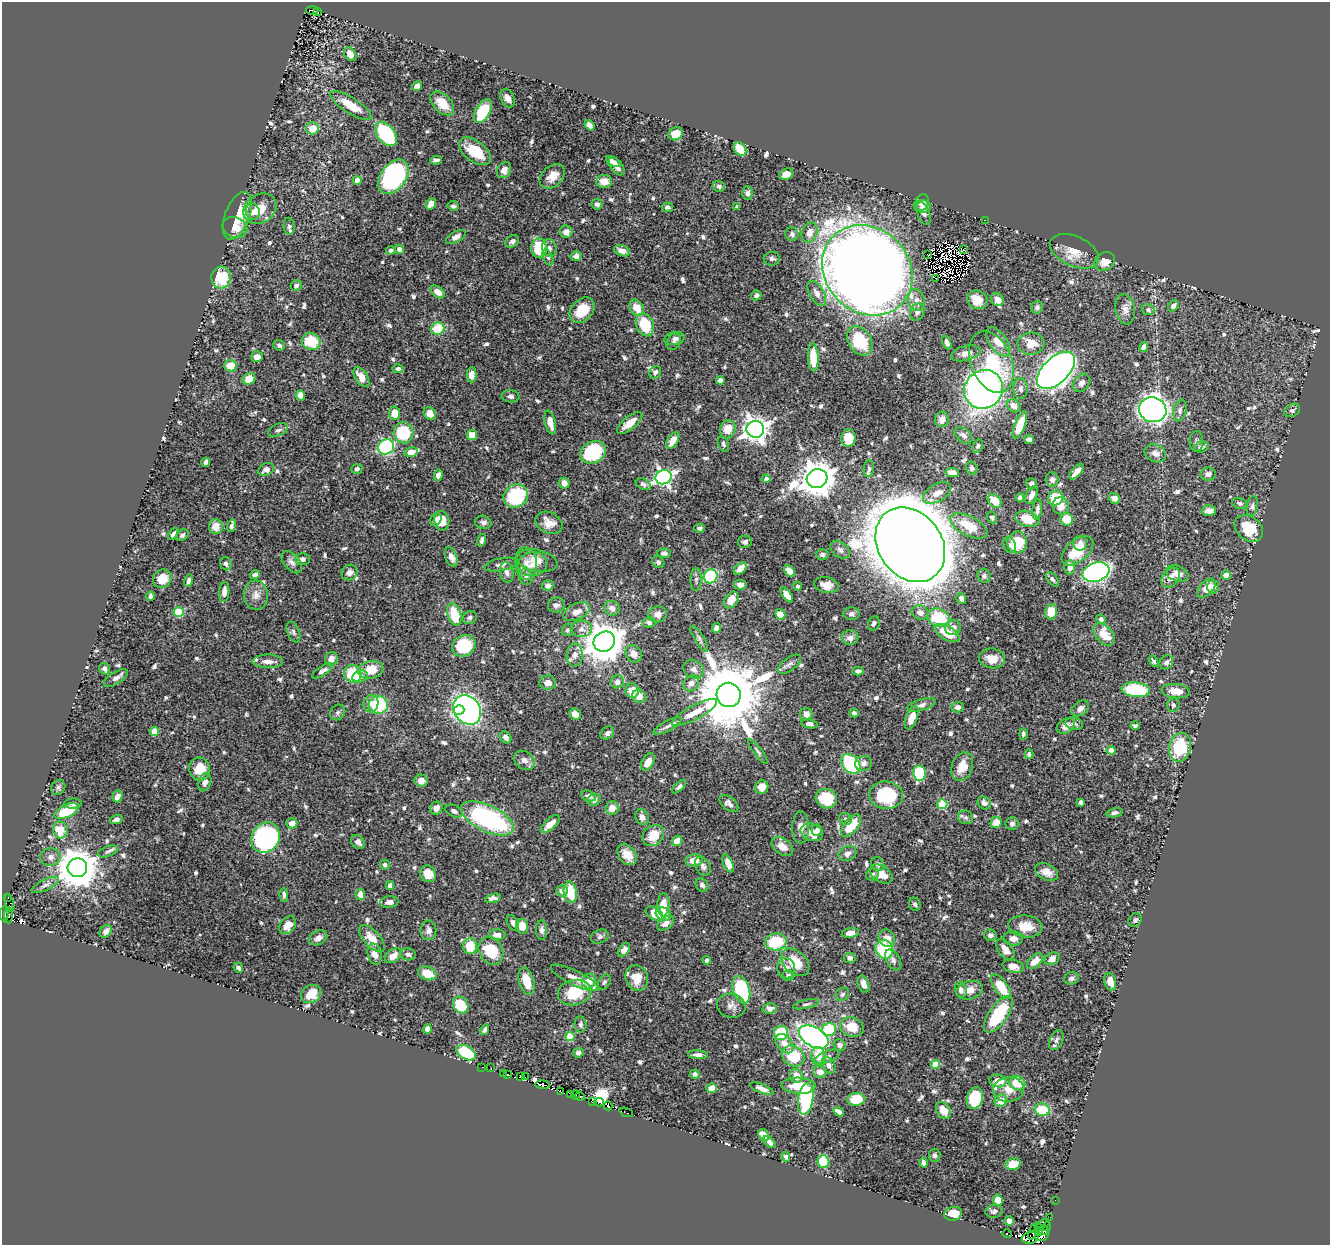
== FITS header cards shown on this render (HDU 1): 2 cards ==
NAXIS1  =                 1328
NAXIS2  =                 1243

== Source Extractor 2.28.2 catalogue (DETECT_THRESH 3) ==
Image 1328 x 1243 px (HDU 1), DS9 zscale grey, 1 PNG px = 1 image px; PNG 1332 x 1247 px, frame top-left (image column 1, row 1243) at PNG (2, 2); each listed source drawn as its Kron ellipse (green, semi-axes under 4 px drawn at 4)
Background 0.424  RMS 0.012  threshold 0.035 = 3 sigma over >= 5 px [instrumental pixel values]
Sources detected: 771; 17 with non-positive FLUX_AUTO (blend fragments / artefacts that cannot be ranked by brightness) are neither listed nor drawn; of the other 754, the 500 brightest by FLUX_AUTO listed and drawn (254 fainter detections omitted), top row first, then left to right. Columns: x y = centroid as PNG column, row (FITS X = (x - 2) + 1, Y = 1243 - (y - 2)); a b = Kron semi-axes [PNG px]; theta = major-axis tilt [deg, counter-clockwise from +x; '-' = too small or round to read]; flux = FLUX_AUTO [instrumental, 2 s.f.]
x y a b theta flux
312 10 6 3 -1 9.3
318 12 3 2 - 2
350 54 7 5 -55 7.3
417 86 5 4 - 5.9
508 98 10 6 -63 5
442 103 14 8 -45 14
351 105 24 8 -32 15
483 111 13 7 60 34
589 125 6 4 -52 3.8
312 128 6 6 - 12
386 134 14 9 -50 60
676 134 7 6 - 9.8
740 149 8 5 -53 14
475 151 18 10 -38 26
436 160 6 3 10 2.1
613 162 8 4 -33 3.5
617 166 10 6 -54 4.2
504 170 8 6 59 5.8
786 174 7 5 24 6.1
552 176 14 10 42 8.7
394 177 19 12 54 180
357 180 4 4 - 8.2
604 181 8 6 7 8.2
719 186 6 5 - 2.2
748 193 6 5 - 2.3
922 203 8 6 64 4.1
431 204 6 4 57 5.8
597 204 5 5 - 2.4
453 206 5 5 - 2.2
923 206 8 6 -5 3.4
667 207 5 4 - 2.7
737 207 4 4 - 1.9
260 209 17 14 34 13
253 211 8 7 - 4.8
924 213 12 6 -70 3.9
237 216 25 12 69 20
985 220 2 2 - 18
289 226 8 5 -84 2.4
235 228 13 10 -21 8.8
566 232 6 6 - 4.1
810 233 10 7 68 6.5
792 234 7 6 - 2.6
456 237 11 5 29 3.8
512 241 7 5 32 2.8
539 248 10 7 -87 34
549 248 9 7 -73 3.2
399 249 5 4 - 4
391 250 4 4 - 2.4
963 250 4 3 - 2.1
622 251 8 5 -19 6.2
1074 251 26 15 -24 14
927 254 2 2 - 2.5
576 256 5 5 - 4.4
548 257 8 5 -65 1.9
772 259 8 7 - 2.5
1105 261 11 8 33 9.4
867 270 48 42 -45 2100
221 278 11 10 - 25
936 278 2 2 - 2.4
296 286 6 5 - 2.3
438 292 8 5 -40 5.2
817 293 14 7 -60 4.8
756 295 5 5 - 2.3
916 300 11 8 -77 5.4
977 300 10 9 - 11
997 300 7 6 - 7.5
1173 306 6 4 54 2.4
1037 307 6 5 - 1.8
637 308 9 6 -56 11
1125 309 15 9 -80 5.5
582 310 14 10 47 19
1148 310 6 5 - 2.3
917 312 8 7 - 3
645 325 12 8 -67 27
438 328 7 6 - 24
675 339 10 6 10 3
860 341 16 11 -57 31
311 342 9 8 - 24
674 342 9 6 58 2.8
998 342 17 9 -54 10
947 343 7 4 -68 3.4
1031 344 13 11 4 12
279 345 6 5 - 2.1
1144 347 5 4 - 3.9
966 353 15 7 14 5.9
257 357 6 5 - 5.5
813 357 14 5 -88 18
991 362 32 20 -68 48
231 366 6 6 - 13
398 369 5 4 - 1.9
1056 370 23 13 44 1000
655 372 7 5 53 2.3
472 375 7 5 -89 6.4
361 377 11 6 -56 8.6
249 379 6 5 - 9.1
720 380 4 4 - 4.7
1081 383 10 7 50 3.7
984 389 20 18 41 390
1020 389 10 7 -88 3.2
300 395 5 5 - 8.5
510 396 9 6 -7 2.2
1014 406 7 6 - 5.6
1153 410 14 12 -19 510
1292 410 8 6 27 2.3
1180 411 11 6 78 2.8
394 413 7 5 85 8.9
430 413 7 5 -51 7.8
942 419 8 7 - 5.9
550 423 12 5 -76 7.9
630 423 15 6 39 10
1020 425 14 5 69 18
728 429 9 7 70 11
755 429 8 8 - 730
278 430 10 6 24 2.5
404 433 10 10 - 40
472 435 5 5 - 11
963 435 10 6 -41 3.2
848 438 9 7 -89 16
1029 439 5 4 - 3.3
673 440 9 5 58 6.4
1196 441 10 7 -90 2.2
723 444 8 5 -66 1.9
978 446 7 5 64 1.9
386 447 8 7 - 110
1201 447 7 5 14 2.7
411 452 7 5 13 8.8
593 452 13 10 27 51
1155 453 11 8 -25 5
206 462 5 4 - 2.7
869 468 8 5 86 2
972 468 7 5 -74 2.1
266 469 8 6 28 4.4
357 469 5 5 - 2.3
1076 472 9 4 48 6.5
952 473 7 4 -10 6.2
1208 474 8 6 10 3.3
438 475 5 4 - 3.4
664 477 8 7 - 260
817 478 10 9 - 1800
766 479 4 4 - 2.9
1052 479 7 6 - 3
564 483 6 5 - 5.7
643 484 8 5 -24 2.1
1031 484 6 5 - 2.2
937 493 15 8 30 8.3
1032 495 9 5 64 5.2
516 496 13 11 36 58
1020 498 4 4 - 2.2
1055 498 8 7 - 21
1114 498 6 5 - 3.9
995 501 8 6 -45 16
1240 503 7 5 -18 2
1061 506 8 8 - 8
1252 506 10 5 80 2.2
1037 509 10 4 84 2.7
1209 511 7 5 1 5.9
992 518 6 4 -65 2
1027 519 12 7 -15 17
1067 519 6 6 - 15
436 520 7 5 53 3.8
442 521 10 7 -82 13
483 522 8 6 -12 2.4
549 523 14 10 -26 8.4
216 526 7 6 - 9.8
231 526 6 3 74 2
969 526 20 9 -27 20
699 528 5 4 - 2
1249 528 15 12 -39 21
173 534 7 4 50 2.4
182 535 7 5 37 2.1
482 540 6 3 75 2.4
745 542 7 6 - 2.6
1017 542 11 10 - 30
1080 543 7 7 - 4.1
910 545 40 32 -54 5000
1009 545 8 6 -66 2.8
840 550 11 7 -39 3.3
1077 551 19 10 41 21
664 553 7 5 1 2.3
822 555 6 5 - 2.2
451 557 10 5 -68 4.9
303 559 7 6 - 2.9
537 561 20 11 -11 9.2
292 562 13 7 -50 4
658 562 7 5 -42 1.9
226 564 7 5 -67 2.2
526 564 16 11 -82 7.1
532 564 15 12 5 9.2
501 565 16 6 11 4
1070 567 7 5 -90 6.3
740 569 7 5 41 6.8
790 571 7 4 -54 7.3
349 572 8 7 - 3.7
507 572 10 7 -79 3.4
1096 572 13 9 19 240
1177 574 11 8 -19 7.4
255 575 5 4 - 3.7
1226 575 5 4 - 5.5
711 576 7 6 - 59
984 576 7 6 - 2.4
526 577 8 6 -79 2.5
1171 578 11 8 52 6.1
162 579 10 8 41 14
1052 579 8 5 -52 2.3
696 580 11 5 89 2.3
188 581 6 4 75 2.2
548 585 6 5 - 4.3
740 585 6 5 - 4
826 585 12 8 -10 8.8
798 586 4 4 - 1.8
1213 587 6 6 - 2.4
1207 588 11 6 48 8.6
224 592 10 5 85 5.3
256 595 14 12 -85 7
787 595 9 4 -53 6.9
151 596 5 4 - 2.1
961 598 6 4 -72 3.1
731 600 9 6 54 13
556 605 8 7 - 3
612 608 8 7 - 5.5
178 612 5 5 - 43
577 612 14 8 25 7.6
920 612 9 7 -20 4.2
1051 612 8 6 80 16
454 614 11 6 -74 28
658 614 9 8 - 4.8
780 614 5 5 - 12
852 614 8 6 -3 2.7
470 618 7 6 - 2.1
939 618 11 9 -26 35
1101 619 5 4 - 2.1
649 622 6 5 - 2.6
874 623 7 5 67 2.1
953 627 8 7 - 4.8
716 628 5 4 - 3.5
581 629 10 8 3 4.9
568 630 6 5 - 2.2
293 632 11 6 -67 2.2
947 633 14 7 -28 17
1104 634 13 8 -48 15
850 638 8 7 - 4.6
699 639 15 5 -59 2.7
604 642 11 10 - 2100
464 646 12 10 32 42
634 654 9 8 - 5.9
575 655 11 8 86 5.1
992 658 13 10 -9 9.5
331 659 7 6 - 5.3
268 661 15 6 -1 6.2
1154 661 6 4 -59 1.8
1166 662 7 6 - 3
789 664 13 6 36 3.3
105 669 6 5 - 2.6
694 669 11 8 -31 4.6
371 670 13 9 11 16
322 671 11 4 33 3.6
858 671 5 4 - 2.5
353 674 9 8 - 34
360 676 8 5 17 3.8
116 678 13 6 32 4
617 682 6 6 - 4.6
548 683 8 7 - 5.3
691 683 9 7 48 4.5
632 690 7 7 - 11
1136 690 14 7 -5 65
1176 691 14 7 -5 9.4
729 695 12 12 - 9700
639 696 7 6 - 7.6
371 704 9 7 79 4.6
379 705 9 9 - 40
921 705 14 5 16 3.4
1173 705 7 6 - 2.2
958 707 6 5 - 3.6
1080 708 10 6 37 4
459 710 5 5 - 20
467 710 16 12 -54 310
338 712 8 7 - 2.1
694 713 25 7 28 13
854 713 4 4 - 2.2
575 714 6 5 - 6.3
806 714 6 6 - 6.4
912 717 12 5 69 10
810 724 8 4 -10 2.8
1074 724 9 6 -10 2.3
1135 725 4 3 - 1.8
668 726 16 5 27 3.1
1066 726 10 7 35 4.4
154 732 4 4 - 16
607 733 7 5 41 2.4
1023 734 6 4 90 1.8
506 737 6 5 - 3.8
1180 747 15 11 77 40
1111 750 4 4 - 11
758 751 15 3 -53 1.9
1029 754 5 4 - 2.1
524 760 11 8 -35 4.7
648 762 9 5 60 8
864 763 8 7 - 3.4
851 764 11 8 -50 74
962 767 15 10 69 12
199 769 11 10 - 15
919 773 8 6 -80 38
421 781 6 6 - 4
205 782 9 6 72 3.9
58 787 8 6 57 2.2
679 787 9 4 43 2.3
762 787 7 6 - 7.7
886 795 17 14 -6 49
118 796 6 5 - 5.1
589 796 8 5 -18 3.3
826 799 10 9 - 26
594 800 7 5 23 2.4
1081 802 4 4 - 2.4
729 803 11 6 -40 3.3
984 803 7 6 - 2.8
73 804 9 5 4 2.7
942 804 5 5 - 39
436 808 7 6 - 4.7
612 808 7 6 - 6
67 811 13 6 25 31
454 811 9 5 -24 2.8
1115 813 8 4 11 2.9
642 817 8 6 -68 3.7
966 817 7 6 - 2.2
487 818 28 13 -26 120
116 819 6 4 17 2.9
846 819 7 5 -31 1.9
996 822 6 5 - 9.6
292 823 5 5 - 6.4
550 824 12 5 42 7.3
1012 824 6 6 - 2.3
851 826 13 7 50 24
801 827 16 8 -90 6.2
60 830 8 7 - 16
817 830 5 5 - 2.4
812 832 11 8 -20 12
653 835 12 9 41 15
266 838 16 13 63 160
677 841 5 4 - 8.5
358 842 8 6 -43 3.6
782 847 12 8 -34 7.9
108 851 10 5 20 2.3
847 853 9 7 24 3.8
627 855 12 8 -51 9.1
50 857 10 9 - 4.4
694 860 9 6 8 9.5
728 863 9 5 -68 7.1
878 864 7 6 - 2.2
385 865 5 5 - 2.7
703 866 10 7 -61 3.2
77 868 10 9 - 2600
1047 872 12 8 -26 7.5
428 874 8 7 - 10
881 874 12 8 -34 10
872 875 6 6 - 2
45 885 15 5 27 3.5
390 885 4 4 - 7
702 885 7 6 - 2.3
562 891 6 5 - 4.8
570 892 11 6 -82 21
360 894 6 5 - 6.3
284 895 7 3 -86 1.8
8 898 4 2 - 4.6
493 898 8 4 14 3
389 902 9 6 9 3.7
10 903 9 4 -73 16
915 904 7 5 -69 2
663 905 11 6 89 10
4 914 7 4 -88 96
654 914 9 6 -33 12
663 914 8 6 -28 8.1
8 915 8 4 -87 26
1135 920 7 6 - 2.8
513 923 8 5 -62 3.1
665 923 10 6 40 4.6
288 925 10 7 48 9.9
522 926 7 6 - 10
1025 926 17 11 -6 14
428 930 10 8 84 3.6
541 930 10 5 -89 2.8
106 931 7 5 48 4.2
851 933 8 5 8 7
497 935 8 5 -1 5
990 935 6 5 - 2.8
600 937 9 6 22 2.1
318 938 10 6 29 4
372 938 16 8 -47 12
887 938 9 8 - 7.5
1013 938 10 7 -3 5.6
776 942 11 8 10 34
470 946 8 7 - 19
884 949 10 8 -58 47
1005 949 12 7 -53 7.9
624 950 8 5 51 4.4
491 951 15 11 -61 30
374 954 10 6 -75 6
408 954 7 6 - 2.2
393 956 9 6 36 6.9
850 958 6 5 - 2.8
1052 959 8 6 29 5.4
707 960 4 4 - 2.2
893 960 11 6 -60 3.4
1035 961 10 5 43 8.6
795 962 16 11 -42 18
1013 966 11 6 -13 5.3
238 968 5 4 - 3
786 968 10 9 - 4.8
427 973 9 6 -18 11
788 975 6 5 - 2.2
575 978 26 7 -26 8.3
637 978 13 11 -64 13
1071 978 7 6 - 2.3
526 981 14 7 -74 15
589 981 8 6 52 12
604 982 8 5 59 1.9
1110 982 9 6 -76 5.8
863 984 9 5 -71 4.4
1001 987 14 6 -55 22
741 990 14 8 -72 79
961 990 8 5 -74 3.5
970 990 14 9 18 8
575 992 17 12 13 29
311 994 10 8 28 14
842 994 7 6 - 2.2
806 1004 13 4 12 2.1
461 1005 9 7 -56 24
731 1006 14 12 -12 5.4
770 1009 7 5 12 3.7
998 1014 21 9 55 45
580 1024 8 6 88 2.4
852 1027 12 9 -20 14
427 1029 4 4 - 3.5
485 1030 5 3 - 2
829 1030 7 6 - 37
781 1033 7 7 - 31
570 1036 4 4 - 26
814 1037 16 9 -29 270
1056 1040 11 6 67 2.6
784 1044 11 7 -50 7.4
839 1045 6 5 - 2.6
466 1053 10 6 -29 44
578 1053 5 5 - 2.4
698 1055 9 4 -3 3.4
793 1056 12 10 -35 27
818 1056 9 7 -83 12
827 1057 13 5 20 3.3
935 1064 4 4 - 15
829 1065 8 6 -63 3.2
482 1067 2 2 - 3.5
491 1068 2 2 - 4.2
820 1072 7 6 - 5.3
503 1073 2 2 - 2.9
695 1074 5 4 - 2.4
508 1075 3 3 - 15
520 1076 3 2 - 27
796 1076 7 6 - 7.8
525 1077 3 2 - 16
998 1081 9 6 -6 9.4
1018 1083 8 7 - 17
543 1085 7 4 -6 55
798 1086 17 8 -3 15
712 1088 5 5 - 7.4
762 1089 12 4 -22 3.7
1009 1089 15 12 7 9.8
561 1091 4 3 - 15
571 1094 4 3 - 40
576 1095 4 3 - 27
580 1096 5 4 - 27
975 1098 11 8 73 34
806 1099 16 7 82 67
856 1099 9 6 5 19
593 1101 4 3 - 76
1001 1101 6 6 - 7.7
599 1102 5 2 - 99
608 1106 4 2 - 8.3
943 1110 9 6 -57 10
1042 1110 7 6 - 24
626 1112 7 3 -22 8.9
839 1112 5 4 - 3.5
764 1135 6 5 - 11
770 1142 7 4 -47 3.7
935 1155 6 6 - 2
786 1157 5 4 - 2.2
823 1162 6 6 - 29
923 1163 5 4 - 3.3
1013 1164 8 6 12 9.9
998 1200 5 5 - 11
1055 1200 2 2 - 2.1
994 1211 8 6 10 2.8
953 1214 9 7 12 13
1050 1217 3 2 - 5.6
1009 1221 4 4 - 11
1043 1224 7 3 28 56
1047 1226 5 3 - 4.5
1042 1230 8 3 -27 39
1038 1231 4 3 - 58
1033 1232 8 4 71 57
1007 1234 5 3 - 40
1042 1235 7 5 21 150
1030 1238 8 6 14 16
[254 fainter detections neither listed nor drawn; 17 non-positive-flux detections neither listed nor drawn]